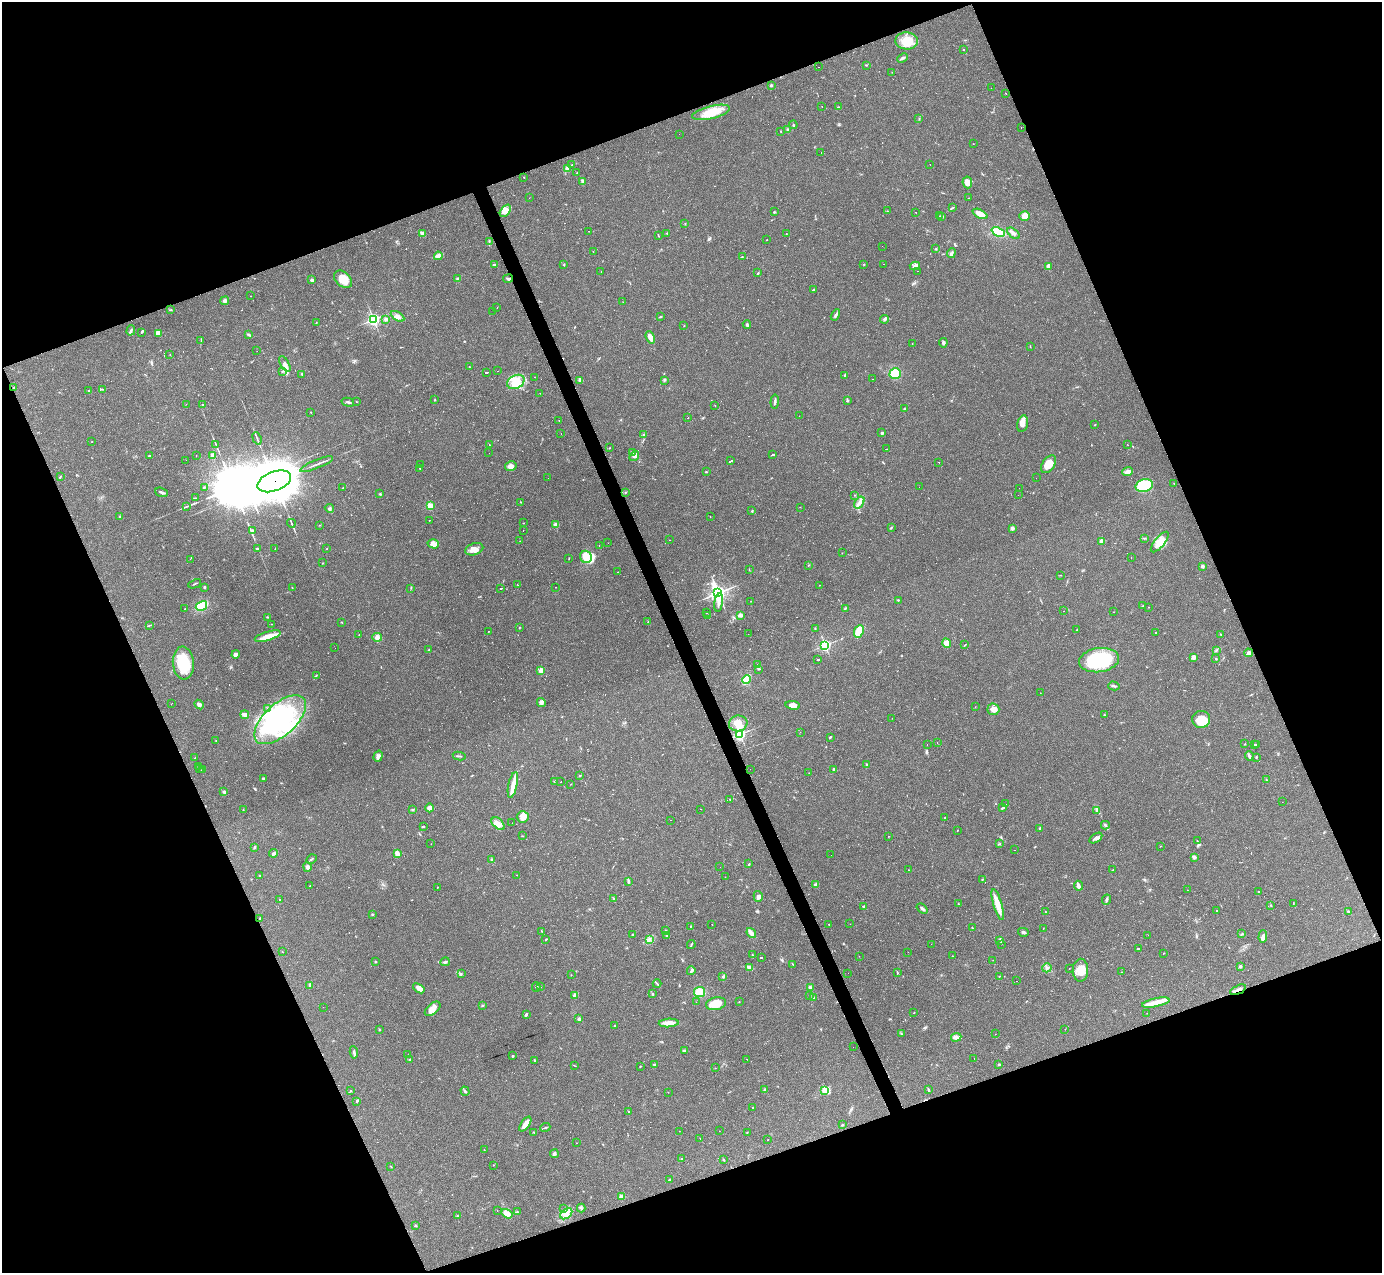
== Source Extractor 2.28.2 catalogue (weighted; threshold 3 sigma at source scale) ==
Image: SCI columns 1-5518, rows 276-5356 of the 5518 x 5503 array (HDU 1 of 3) = the unmasked area's bounding box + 8 px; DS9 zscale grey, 4 x 4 block average (1 PNG px = mean of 4 x 4 image px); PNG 1384 x 1275 px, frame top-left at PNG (2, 2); each listed source drawn as its Kron ellipse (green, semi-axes under 4 px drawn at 4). Shown black and unused: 42% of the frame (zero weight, under 2 of 3 exposures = <1% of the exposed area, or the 3 px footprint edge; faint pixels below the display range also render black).
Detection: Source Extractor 2.28.2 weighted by HDU 2 'WHT'. Background 0.0882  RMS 0.006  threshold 0.0271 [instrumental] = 3 sigma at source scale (4.5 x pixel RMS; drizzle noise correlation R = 1.50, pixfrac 1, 0.05/0.05 arcsec/px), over >= 5 px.
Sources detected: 655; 4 too faint to see at this stretch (4 x 4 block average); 6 inside a brighter object's white glare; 87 cosmic-ray / hot-pixel residue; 1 long thin detection or spike segment (spike, bleed or trail) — neither listed nor drawn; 8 coinciding with a brighter row at this scale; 35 inside a brighter listed object's ellipse — not listed separately; of the other 514, all 500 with FLUX_AUTO >= 0.557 (the completeness limit of this list) listed and drawn (14 fainter detections not listed), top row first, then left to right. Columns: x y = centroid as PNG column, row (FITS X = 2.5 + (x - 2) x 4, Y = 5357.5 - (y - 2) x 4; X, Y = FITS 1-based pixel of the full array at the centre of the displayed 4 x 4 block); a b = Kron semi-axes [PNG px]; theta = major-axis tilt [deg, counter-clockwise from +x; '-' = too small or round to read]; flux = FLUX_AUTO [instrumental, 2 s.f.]
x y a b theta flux
907 41 11 8 -1 62
963 49 2 2 - 4.7
903 58 6 2 44 6.6
866 65 2 2 - 1.5
819 67 2 2 - 1.2
892 72 2 2 - 0.84
771 85 2 2 - 20
991 88 2 2 - 0.68
1006 93 2 2 - 1.5
822 106 2 2 - 1.1
838 107 2 2 - 1.2
711 112 19 6 14 78
919 119 2 2 - 1.2
793 125 4 2 - 3.4
1021 127 2 2 - 3.3
788 129 2 2 - 3.3
780 131 2 2 - 1.5
679 134 2 2 - 0.76
973 144 2 2 - 1.3
821 153 2 2 - 1.3
930 164 2 2 - 1.8
572 165 2 2 - 1.1
567 168 4 2 - 11
577 172 2 2 - 1
524 177 2 2 - 1.4
583 182 4 2 - 5.3
967 182 6 5 - 27
529 198 2 2 - 0.59
969 198 2 2 - 1.1
952 208 4 2 - 3.2
505 211 7 4 52 27
887 211 2 2 - 1.6
774 212 2 2 - 11
916 212 2 2 - 0.99
980 214 8 3 -25 42
940 216 2 2 - 1.3
1025 216 5 5 - 31
942 217 4 2 - 4.2
685 223 2 2 - 1.3
589 231 2 2 - 0.66
998 232 7 4 -24 85
667 233 2 2 - 3.4
1013 233 7 3 -38 9.8
422 234 3 3 - 9.6
786 234 2 2 - 1.2
659 236 3 2 - 1.7
767 240 2 2 - 2.4
489 241 3 2 - 2.7
882 246 2 2 - 14
936 249 2 2 - 2.5
593 251 2 2 - 1.1
951 253 5 2 - 5.7
438 256 4 4 - 14
742 257 2 2 - 2.1
564 264 2 2 - 2.2
864 264 2 2 - 1.9
883 264 2 2 - 1
494 265 3 2 - 4.5
915 266 5 3 - 11
1049 266 3 3 - 18
917 271 2 2 - 1.5
601 272 2 2 - 1.1
758 273 3 2 - 2.8
508 278 5 3 - 6.5
343 279 10 7 -43 45
458 279 3 2 - 4.5
312 280 2 2 - 13
813 290 4 2 - 2.9
251 296 2 2 - 0.84
225 301 4 4 - 9.1
623 302 2 2 - 0.68
497 307 2 2 - 2.8
171 310 3 2 - 1.7
493 311 2 2 - 7.5
835 315 6 2 60 6.3
397 316 7 3 -31 13
660 317 3 2 - 3.4
373 319 2 2 - 740
386 319 3 2 - 9.6
885 319 5 2 - 5.7
316 322 2 2 - 1.7
747 324 4 2 - 4.8
684 326 2 2 - 1.2
131 330 5 2 - 5.7
142 332 4 2 - 3.6
158 333 3 3 - 30
248 335 4 2 - 6.2
650 337 6 3 -70 23
201 341 2 2 - 1.6
912 343 2 2 - 0.81
943 343 4 3 - 8.1
1030 346 2 2 - 1.7
257 351 2 2 - 2
170 355 2 2 - 0.9
285 364 9 2 -61 12
469 367 2 2 - 1.3
282 371 3 2 - 3.7
498 371 2 2 - 1.2
486 372 3 2 - 88
302 374 3 2 - 3.1
895 374 5 5 - 89
844 375 2 2 - 3.7
535 377 2 2 - 2.2
872 379 2 2 - 1.4
580 380 3 3 - 12
664 380 2 2 - 2.8
516 382 9 6 27 46
14 388 3 2 - 4
102 389 4 2 - 2.8
89 390 2 2 - 1.8
540 393 2 2 - 0.99
435 400 2 2 - 2.2
847 400 2 2 - 16
775 401 7 2 84 9.3
348 402 6 2 -13 5.5
356 402 2 2 - 2.1
186 404 2 2 - 0.58
202 405 3 2 - 3
715 406 2 2 - 1.3
904 409 2 2 - 2.1
311 412 2 2 - 1.1
799 416 2 2 - 0.61
688 418 2 2 - 41
559 421 2 2 - 0.68
1023 424 8 5 76 26
1095 424 2 2 - 1.8
882 433 3 2 - 4.3
561 434 2 2 - 0.62
644 435 2 2 - 1.7
257 438 6 2 -70 5
92 441 2 2 - 0.95
1127 444 2 2 - 1.3
216 445 4 2 - 3.4
489 445 2 2 - 2.1
610 448 2 2 - 1.1
887 449 2 2 - 0.97
632 452 4 2 - 3.6
489 453 2 2 - 0.57
196 455 2 2 - 0.72
773 455 3 2 - 120
149 456 2 2 - 3.4
212 456 4 3 - 11
634 456 6 3 52 19
186 460 2 2 - 1.2
731 461 4 2 - 170
939 462 2 2 - 1
316 464 18 2 22 11
421 464 2 2 - 1
1049 464 10 6 55 53
511 466 5 4 - 23
420 468 2 2 - 2
706 472 2 2 - 3.1
1128 472 5 4 - 16
60 477 3 2 - 2.6
548 478 2 2 - 0.98
1036 478 2 2 - 1
274 481 17 9 21 16000
1174 484 2 2 - 1.3
1144 486 9 6 16 140
204 487 2 2 - 3.4
919 487 2 2 - 4.4
343 488 2 2 - 1.6
1019 488 2 2 - 1.5
161 492 7 2 -18 7.4
625 492 3 2 - 2.4
380 494 3 2 - 3
855 495 2 2 - 1.8
1018 495 2 2 - 0.69
195 498 3 2 - 2.4
521 502 2 2 - 1.6
859 502 6 3 56 13
186 506 4 2 - 3.6
430 506 2 2 - 190
800 507 2 2 - 0.88
329 508 5 2 - 5
752 511 3 2 - 2.3
119 517 2 2 - 2.4
710 517 2 2 - 0.94
429 520 2 2 - 1.3
291 523 4 2 - 3.6
523 523 2 2 - 1.1
320 525 2 2 - 1.2
556 525 2 2 - 85
891 528 3 2 - 2.3
1012 528 2 2 - 14
252 531 2 2 - 19
523 531 2 2 - 12
1144 538 3 2 - 2.1
669 540 2 2 - 0.83
520 541 2 2 - 2.2
1102 541 2 2 - 67
1160 542 12 5 50 34
608 543 2 2 - 1.9
433 544 6 4 -16 24
599 545 2 2 - 0.73
257 549 2 2 - 8.8
275 549 2 2 - 1.8
327 549 2 2 - 1.1
474 549 9 5 18 31
842 553 2 2 - 1.2
586 557 6 5 - 44
1131 557 2 2 - 0.81
569 558 2 2 - 1.8
190 559 2 2 - 0.56
323 563 2 2 - 1.4
808 565 3 2 - 1.4
1202 566 2 2 - 39
749 570 2 2 - 1.1
617 572 2 2 - 0.99
1060 575 2 2 - 1.3
195 584 7 2 24 3.8
517 584 2 2 - 0.81
820 585 2 2 - 1.1
205 587 3 2 - 4.9
292 587 2 2 - 1.3
555 587 2 2 - 0.89
411 588 2 2 - 1.2
501 588 2 2 - 53
718 593 4 3 - 1400
898 600 2 2 - 2.3
751 601 2 2 - 0.85
719 603 9 3 81 13
1143 605 2 2 - 1
201 606 6 4 31 110
1149 607 2 2 - 1.7
845 608 3 2 - 3.3
185 609 2 2 - 1.2
1064 611 2 2 - 1.6
1114 612 2 2 - 0.95
706 613 2 2 - 1.1
740 615 2 2 - 53
707 616 2 2 - 1.6
267 617 3 2 - 2.2
342 622 2 2 - 1.3
648 622 3 2 - 2.4
272 624 2 2 - 1.3
150 625 3 2 - 2.6
519 628 3 2 - 1.9
815 628 2 2 - 1.9
1077 630 2 2 - 1.2
489 631 2 2 - 0.75
859 631 6 4 67 72
1155 632 2 2 - 3.1
359 634 2 2 - 0.96
748 634 2 2 - 0.6
1221 634 2 2 - 1.6
268 636 13 4 17 33
377 637 5 2 - 8
946 643 5 4 - 31
825 645 2 2 - 580
965 645 2 2 - 2.6
335 648 2 2 - 0.94
428 650 2 2 - 1.4
1216 650 2 2 - 2
1248 653 4 3 - 11
236 654 4 3 - 12
1193 657 4 3 - 12
818 659 2 2 - 160
1216 659 2 2 - 7.1
1099 660 20 12 8 290
183 663 16 10 -85 120
758 664 3 2 - 2.8
759 669 3 2 - 2.3
541 670 2 2 - 100
316 675 3 2 - 2.6
746 679 5 3 - 99
1114 686 6 2 -16 5.6
1040 693 2 2 - 0.68
541 702 4 3 - 9.2
171 704 2 2 - 0.71
199 704 5 4 - 9.5
793 705 7 4 -7 20
975 707 2 2 - 1.1
267 709 2 2 - 0.94
993 709 6 6 - 21
245 715 4 3 - 18
1104 715 2 2 - 1.6
892 718 2 2 - 1.3
1201 719 9 8 - 52
280 720 32 15 43 350
738 723 9 8 - 41
800 732 2 2 - 0.59
740 734 2 2 - 580
830 737 3 2 - 3.7
216 741 2 2 - 0.86
937 742 2 2 - 0.69
1245 744 2 2 - 1.7
927 745 2 2 - 0.95
1255 745 2 2 - 2.1
1257 745 2 2 - 2.5
378 756 6 3 71 15
459 756 6 2 -10 3.9
1249 756 4 3 - 7.4
1256 757 2 2 - 2.6
195 758 2 2 - 1.3
867 764 2 2 - 3.7
198 767 2 2 - 1.3
200 769 2 2 - 1.4
750 769 2 2 - 0.94
834 769 2 2 - 5
202 770 2 2 - 2.3
809 773 2 2 - 0.98
580 776 2 2 - 2
263 778 2 2 - 7
1266 780 2 2 - 2.3
554 781 2 2 - 2.1
561 782 2 2 - 6.5
571 784 2 2 - 1.1
513 785 13 4 77 29
224 792 2 2 - 24
730 799 2 2 - 1.6
1282 802 2 2 - 0.92
1006 804 2 2 - 0.62
430 808 4 4 - 16
1003 808 4 2 - 5.5
701 809 2 2 - 0.61
243 810 2 2 - 1
412 810 2 2 - 1.6
1096 811 2 2 - 1.4
523 817 6 5 - 25
945 818 2 2 - 1.5
670 820 2 2 - 2.8
512 823 2 2 - 0.74
498 824 8 4 -43 31
1105 825 4 2 - 4.4
423 827 3 2 - 3.4
1040 828 3 2 - 3
957 831 2 2 - 1.2
522 836 2 2 - 1.5
888 836 2 2 - 0.77
1096 838 7 3 32 11
1197 841 2 2 - 1.2
431 844 2 2 - 0.77
999 844 2 2 - 2.3
1160 846 2 2 - 1.5
254 847 3 2 - 4.1
1014 850 2 2 - 0.97
273 853 4 3 - 5.8
397 853 3 2 - 29
831 855 2 2 - 1.9
1194 857 2 2 - 46
311 859 5 2 - 4.4
492 860 3 3 - 5.8
749 864 3 2 - 2.9
307 867 5 4 - 9.8
720 867 2 2 - 0.64
908 870 2 2 - 0.85
1113 870 2 2 - 2.9
517 875 2 2 - 2.2
260 876 2 2 - 1.8
725 877 2 2 - 1.1
982 879 3 2 - 2.3
628 882 3 3 - 3.8
816 885 2 2 - 42
310 886 2 2 - 1.1
1079 886 5 2 - 23
437 887 2 2 - 1.3
1187 890 2 2 - 0.67
1258 892 2 2 - 1.4
758 896 5 4 - 12
613 898 2 2 - 2.3
280 900 2 2 - 1.9
1106 900 5 2 - 5.3
958 904 2 2 - 1.8
1293 904 2 2 - 1.1
998 905 16 3 -74 49
1271 905 2 2 - 1.5
863 906 3 2 - 3.9
922 909 6 2 -38 8.5
1216 910 2 2 - 110
1045 911 3 2 - 2.5
1349 912 4 2 - 4.7
372 914 2 2 - 2.9
260 918 4 2 - 2.4
712 924 2 2 - 0.81
850 924 2 2 - 0.63
829 925 2 2 - 1.2
690 926 2 2 - 1.7
972 928 3 2 - 1.9
1043 928 2 2 - 0.96
666 930 2 2 - 5.7
542 931 2 2 - 1.3
1023 932 5 2 - 7.2
751 933 5 2 - 28
633 934 3 2 - 2.6
1242 934 3 2 - 4
667 935 3 2 - 2.5
1148 935 2 2 - 0.66
1263 936 6 3 88 12
546 940 3 2 - 2.1
650 940 2 2 - 2
1000 940 2 2 - 1.9
931 944 2 2 - 0.75
1001 944 2 2 - 0.57
691 945 4 2 - 3.8
1138 948 2 2 - 61
282 952 2 2 - 1.6
908 952 2 2 - 0.85
1163 953 2 2 - 1.5
752 955 2 2 - 1.9
859 956 2 2 - 0.94
953 956 2 2 - 1.4
761 958 2 2 - 64
993 960 2 2 - 0.98
375 961 2 2 - 13
445 962 4 2 - 4.8
793 964 3 2 - 2.5
1240 966 2 2 - 26
749 968 3 2 - 23
1047 968 5 2 - 6.6
1069 968 2 2 - 1.3
1080 970 11 7 89 40
691 971 4 3 - 7.6
897 972 3 2 - 2.6
1122 972 2 2 - 0.9
848 973 2 2 - 0.73
461 974 2 2 - 1.5
571 975 2 2 - 1.3
999 976 2 2 - 1.2
723 977 3 2 - 4.8
1017 981 2 2 - 1.9
657 984 4 2 - 4.1
310 985 4 2 - 19
536 987 5 2 - 5.3
541 987 2 2 - 0.94
419 988 6 3 -39 25
810 988 3 2 - 4.9
1238 990 8 2 26 15
699 992 5 5 - 54
653 994 4 2 - 3.2
575 995 4 3 - 10
810 995 2 2 - 2.6
813 997 3 2 - 8.3
696 1002 2 2 - 0.59
739 1002 2 2 - 1.2
1156 1003 14 3 12 42
716 1004 10 6 11 64
482 1006 2 2 - 2
323 1007 2 2 - 3.6
433 1009 9 5 41 28
914 1012 2 2 - 2.8
1147 1013 2 2 - 0.7
526 1014 4 2 - 5
579 1019 3 3 - 5.9
669 1023 10 4 3 33
615 1026 2 2 - 5.8
1065 1029 2 2 - 0.64
379 1030 2 2 - 2.2
901 1034 3 2 - 2.8
995 1034 2 2 - 0.63
956 1037 5 3 - 12
853 1047 2 2 - 2.4
684 1051 4 2 - 5.2
354 1052 6 2 -82 7.5
408 1055 2 2 - 1.1
513 1056 3 2 - 2.8
747 1059 2 2 - 1.1
974 1059 2 2 - 0.89
410 1060 3 2 - 3.8
534 1060 2 2 - 2.6
654 1064 3 2 - 2.3
999 1064 2 2 - 5.6
574 1065 3 2 - 1.5
640 1066 2 2 - 4.7
715 1068 2 2 - 0.83
928 1089 3 2 - 3.2
351 1090 2 2 - 1.1
765 1090 2 2 - 28
824 1090 2 2 - 170
465 1091 5 2 - 6.3
668 1092 2 2 - 0.98
357 1101 3 2 - 2.9
753 1107 2 2 - 1.2
628 1112 2 2 - 1.8
525 1124 8 3 54 29
843 1125 2 2 - 4.5
545 1127 5 2 - 3.3
679 1131 2 2 - 0.56
719 1131 2 2 - 0.6
747 1132 2 2 - 1.6
534 1133 2 2 - 1.3
700 1138 2 2 - 1.1
768 1140 2 2 - 1
576 1143 2 2 - 1.6
484 1150 2 2 - 2.8
554 1154 4 3 - 7.2
681 1159 3 2 - 3.4
724 1160 2 2 - 3
493 1165 2 2 - 1.5
391 1167 2 2 - 1.5
669 1180 3 2 - 6
621 1196 2 2 - 20
564 1208 2 2 - 1.4
581 1208 4 2 - 5.3
497 1210 2 2 - 1.2
517 1212 3 2 - 3.3
507 1214 6 3 -33 25
566 1214 7 4 40 20
457 1216 2 2 - 1.6
416 1226 2 2 - 1.8
Overlapping masked pixels (flux is a lower limit): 3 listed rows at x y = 508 278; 274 481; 1238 990
Diffuse or blended objects may show on this block-average render without a row.